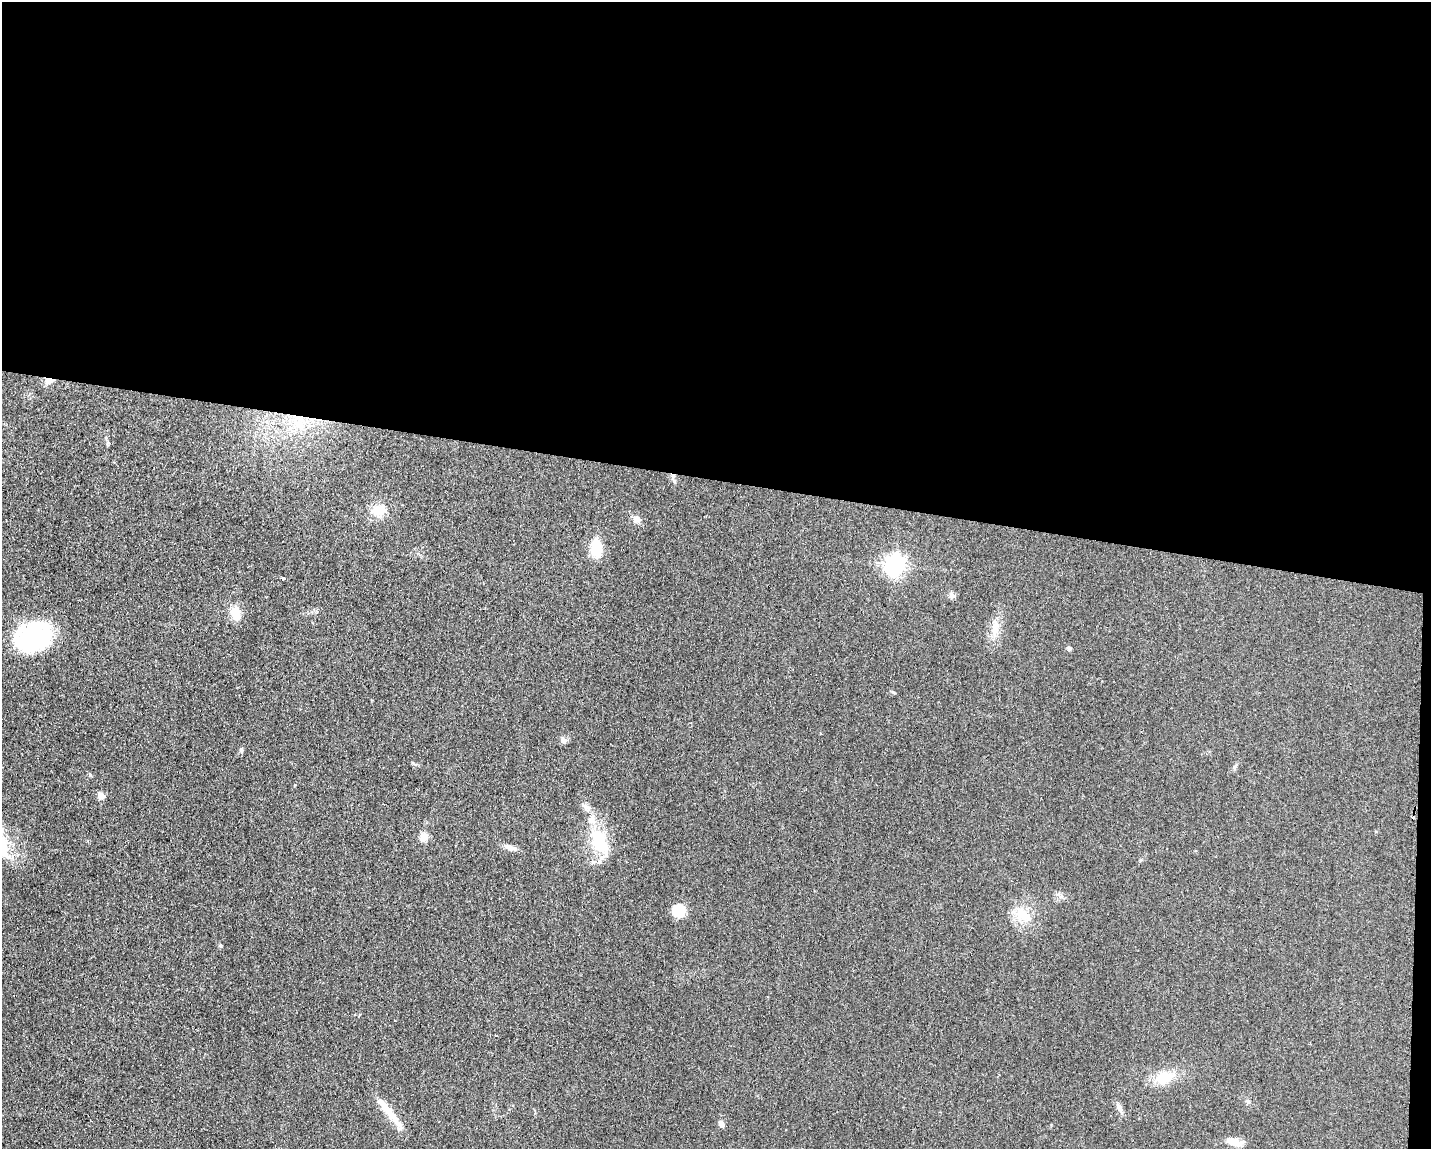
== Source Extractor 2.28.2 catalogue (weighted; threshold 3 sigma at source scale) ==
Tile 3 of 3 x 4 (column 3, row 1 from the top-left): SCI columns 2975-4403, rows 3441-4587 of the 4643 x 4587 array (HDU 1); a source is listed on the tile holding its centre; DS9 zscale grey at full resolution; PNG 1433 x 1151 px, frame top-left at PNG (2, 2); no overlay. Shown black and unused: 42% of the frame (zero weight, under 2 of 3 exposures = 2% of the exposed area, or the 3 px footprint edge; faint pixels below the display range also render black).
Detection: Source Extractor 2.28.2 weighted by HDU 2 'WHT'; one run over the whole footprint, this tile lists its part. Background 0.0621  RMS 0.0099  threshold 0.0448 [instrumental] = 3 sigma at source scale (4.5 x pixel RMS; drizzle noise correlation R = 1.50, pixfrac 1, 0.05/0.05 arcsec/px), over >= 5 px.
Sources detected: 37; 2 cosmic-ray / hot-pixel residue — not listed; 2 inside a brighter listed object's ellipse — not listed separately; the other 33 listed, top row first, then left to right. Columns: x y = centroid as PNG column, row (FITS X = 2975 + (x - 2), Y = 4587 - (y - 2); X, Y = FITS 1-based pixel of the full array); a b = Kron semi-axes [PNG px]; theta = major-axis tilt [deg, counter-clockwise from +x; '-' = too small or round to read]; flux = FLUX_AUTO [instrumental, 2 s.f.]
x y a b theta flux
49 380 9 6 6 7.9
300 424 21 14 -13 24
107 444 8 3 71 1.2
673 476 7 6 - 3.4
379 510 19 14 -2 17
636 519 11 10 - 5.4
596 548 16 11 88 30
895 565 8 7 - 550
283 579 4 3 - 13
952 595 9 8 - 3.2
236 613 17 11 -80 15
995 629 26 9 84 13
32 637 39 29 24 100
1069 648 5 5 - 2.3
893 692 6 3 -19 1.1
564 740 9 7 -62 3.9
241 750 5 5 - 1.7
1235 766 9 4 62 2.1
101 796 8 7 - 6.4
424 837 11 9 67 7.3
599 842 38 18 -63 46
2 847 37 18 -78 36
510 847 17 6 -19 5.4
1060 896 10 4 -34 2.8
679 911 12 11 - 27
1023 915 26 16 -35 23
220 946 6 4 -30 1.3
1164 1077 28 17 13 23
1248 1101 7 5 -46 1.9
1120 1108 11 7 -63 4.3
392 1115 46 8 -54 19
721 1124 8 5 -55 3.8
1234 1142 20 8 -14 10
Overlapping masked pixels (flux is a lower limit): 2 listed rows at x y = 49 380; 673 476
Isophote crosses this tile's border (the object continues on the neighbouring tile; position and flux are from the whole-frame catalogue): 1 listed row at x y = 2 847
Unlisted compact peaks at least as high as the median listed source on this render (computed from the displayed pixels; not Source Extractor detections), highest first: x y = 90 775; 413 763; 295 785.